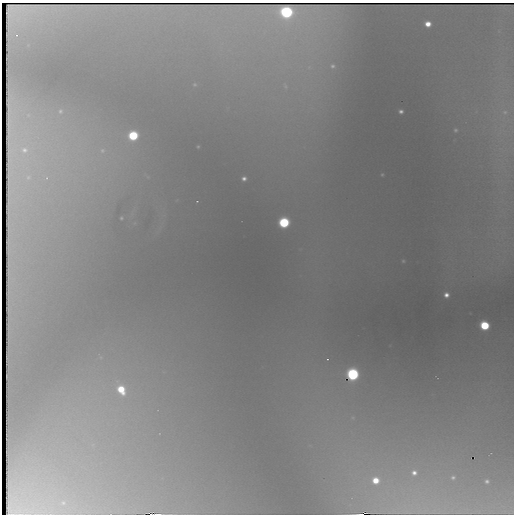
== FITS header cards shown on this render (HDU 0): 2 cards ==
NAXIS1  =                  512 / Axis length
NAXIS2  =                  512 / Axis length

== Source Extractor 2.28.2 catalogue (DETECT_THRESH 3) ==
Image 512 x 512 px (HDU 0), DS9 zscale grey, 1 PNG px = 1 image px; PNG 516 x 516 px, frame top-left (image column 1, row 512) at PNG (2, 3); no overlay
Background 1700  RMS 36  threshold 108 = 3 sigma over >= 5 px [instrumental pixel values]
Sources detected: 35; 3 with non-positive FLUX_AUTO (blend fragments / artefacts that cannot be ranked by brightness) are not listed; the other 32 listed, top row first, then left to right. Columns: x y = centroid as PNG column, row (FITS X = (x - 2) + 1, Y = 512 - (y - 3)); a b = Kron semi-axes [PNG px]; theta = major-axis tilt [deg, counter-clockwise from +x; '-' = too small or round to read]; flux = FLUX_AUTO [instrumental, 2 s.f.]
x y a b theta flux
82 6 17 2 3 8000
286 12 7 6 - 490000
428 24 5 5 - 23000
332 66 10 9 - 15000
309 67 7 5 46 7700
285 86 13 8 -65 20000
60 111 5 5 - 3800
401 111 4 3 - 6100
505 112 6 5 - 4500
455 130 5 4 - 3300
133 136 6 6 - 150000
24 150 12 10 -12 27000
102 150 7 7 - 8900
382 174 4 3 - 1700
28 177 8 7 - 11000
47 178 6 4 89 4700
244 178 4 4 - 7900
197 201 2 2 - 1300
121 218 3 3 - 2300
284 222 7 6 - 220000
403 261 3 3 - 1900
446 295 4 4 - 11000
485 325 6 6 - 120000
327 359 3 3 - 2300
353 374 7 7 - 410000
121 390 10 7 -59 67000
414 473 8 8 - 16000
453 477 7 6 - 6500
376 480 8 7 - 42000
487 481 4 4 - 5300
63 503 6 5 - 3700
154 514 10 2 -1 7800
At the frame edge (FLAGS 8, measured only in part): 1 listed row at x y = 154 514
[3 non-positive-flux detections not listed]